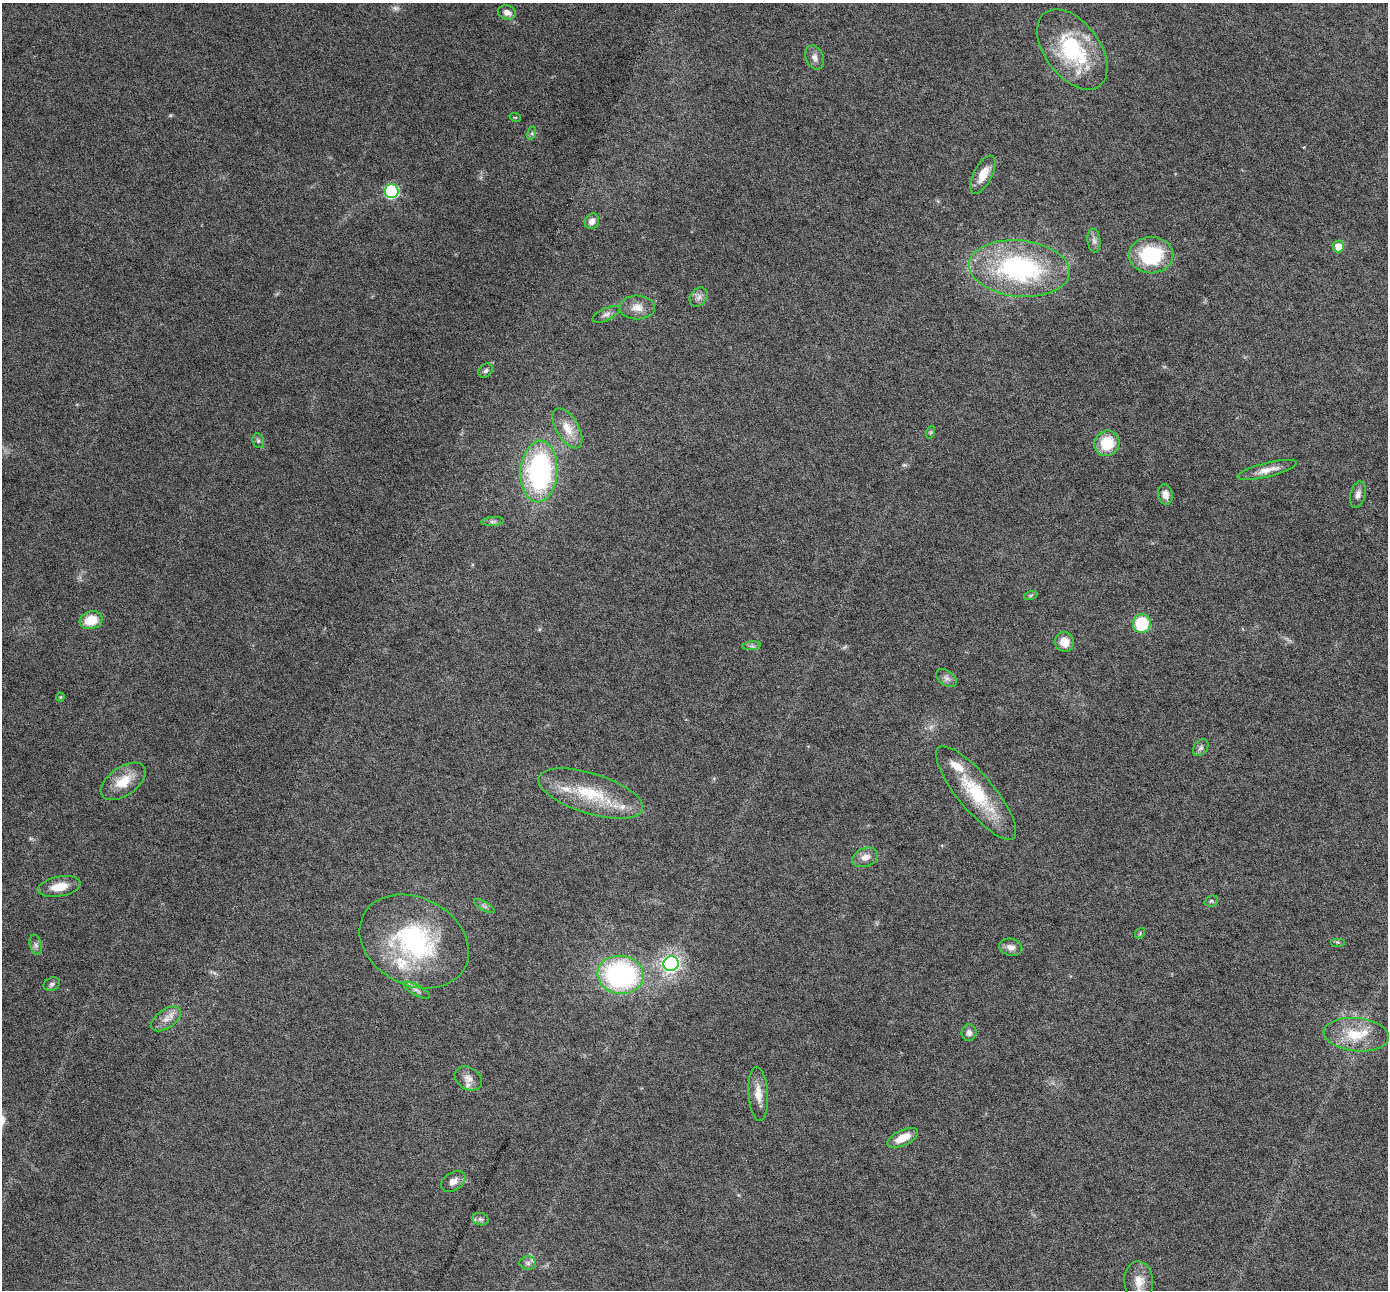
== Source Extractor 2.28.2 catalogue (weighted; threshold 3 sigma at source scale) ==
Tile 7 of 4 x 4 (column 3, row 2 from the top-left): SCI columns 2776-4161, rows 2848-4135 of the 5548 x 5559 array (HDU 1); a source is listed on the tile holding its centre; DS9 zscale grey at full resolution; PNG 1390 x 1292 px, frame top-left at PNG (2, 3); each listed source drawn as its Kron ellipse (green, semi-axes under 4 px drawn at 4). Shown black and unused: <1% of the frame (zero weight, under 4 of 8 exposures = <1% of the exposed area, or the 3 px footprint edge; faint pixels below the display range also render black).
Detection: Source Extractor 2.28.2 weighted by HDU 2 'WHT'; one run over the whole footprint, this tile lists its part. Background 0.0825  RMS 0.0066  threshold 0.027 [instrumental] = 3 sigma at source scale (4.09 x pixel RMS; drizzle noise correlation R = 1.36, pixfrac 0.8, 0.05/0.05 arcsec/px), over >= 5 px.
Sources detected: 68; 2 too faint to see at this stretch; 1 cosmic-ray / hot-pixel residue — neither listed nor drawn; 6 inside a brighter listed object's ellipse — not listed separately; the other 59 listed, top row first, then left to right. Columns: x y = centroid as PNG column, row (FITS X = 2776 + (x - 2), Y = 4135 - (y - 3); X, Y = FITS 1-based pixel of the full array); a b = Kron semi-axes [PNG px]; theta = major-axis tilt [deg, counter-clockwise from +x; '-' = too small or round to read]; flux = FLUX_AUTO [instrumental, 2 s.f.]
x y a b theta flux
507 12 9 7 -17 3.5
1072 49 46 27 -53 55
815 57 12 9 -68 3.2
515 117 6 3 -17 0.57
532 133 7 4 73 1.2
983 175 21 9 63 9.6
391 191 7 7 - 84
592 221 8 7 - 3.5
1094 241 12 6 -84 2.6
1338 246 6 5 - 7.5
1151 255 22 18 2 43
1019 268 50 28 -6 100
699 297 10 8 52 3.1
637 307 18 12 -1 6.7
606 314 15 6 24 2.6
486 370 8 6 46 1.6
567 428 22 11 -59 10
931 432 6 4 71 0.79
258 441 7 5 -69 1.4
1107 443 13 12 - 19
1267 470 30 7 14 6.7
539 471 31 18 87 120
1165 494 10 7 -80 4.6
1358 495 13 7 77 3.3
493 521 11 4 4 1.5
1031 595 7 4 19 0.93
91 620 11 9 14 12
1142 624 9 9 - 29
1064 642 10 9 - 8
752 646 9 3 5 1.3
946 678 11 7 -35 2.7
60 697 4 4 - 0.62
1201 748 9 6 51 1.9
123 781 25 14 35 14
591 793 54 20 -17 36
976 793 59 18 -50 38
865 857 13 9 21 4.9
59 887 21 10 10 10
1211 901 7 5 21 1.1
484 906 11 3 -31 1.2
1140 933 6 4 50 0.82
414 941 57 43 -28 94
1338 942 7 4 0 0.83
36 945 10 6 -76 2.1
1011 947 12 8 -13 3.7
671 964 8 7 - 180
621 975 23 19 -8 120
52 984 8 6 25 1.8
416 990 15 5 -29 2.7
166 1019 17 9 35 5.9
969 1033 8 7 - 2.6
1356 1035 33 16 -6 21
468 1078 14 11 -32 4.6
758 1094 27 9 -86 8
903 1138 17 7 25 10
453 1181 13 9 33 4.4
480 1219 8 6 -15 1.6
528 1263 8 7 - 2.3
1139 1281 20 14 -86 9.2
Isophote crosses this tile's border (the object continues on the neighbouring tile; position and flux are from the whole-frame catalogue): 1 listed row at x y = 1139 1281